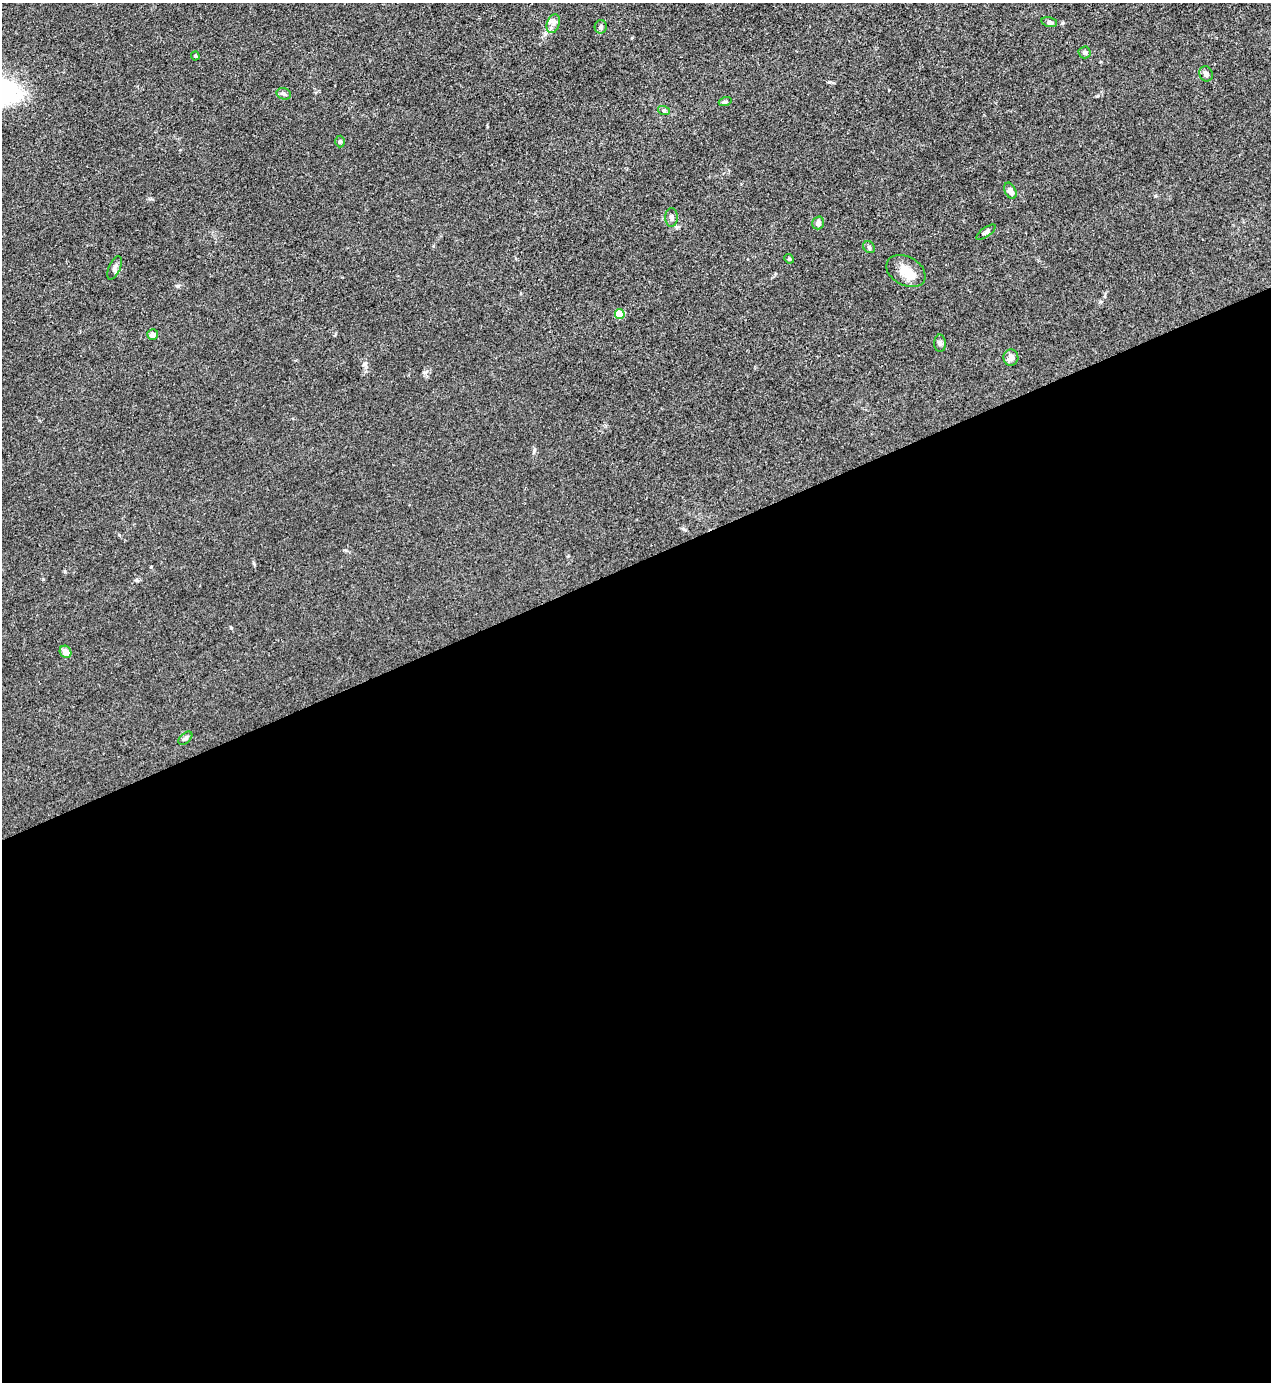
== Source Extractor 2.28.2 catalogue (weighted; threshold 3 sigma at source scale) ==
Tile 15 of 4 x 4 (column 3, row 4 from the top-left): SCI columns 2822-4090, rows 2-1381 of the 5510 x 5523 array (HDU 1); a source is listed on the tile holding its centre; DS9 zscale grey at full resolution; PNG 1273 x 1384 px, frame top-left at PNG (2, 3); each listed source drawn as its Kron ellipse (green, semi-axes under 4 px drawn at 4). Shown black and unused: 59% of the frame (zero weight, under 3 of 4 exposures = <1% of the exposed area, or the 3 px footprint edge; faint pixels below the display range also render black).
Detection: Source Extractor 2.28.2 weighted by HDU 2 'WHT'; one run over the whole footprint, this tile lists its part. Background 0.0432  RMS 0.0049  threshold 0.0221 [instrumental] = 3 sigma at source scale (4.5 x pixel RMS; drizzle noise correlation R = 1.50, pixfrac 1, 0.05/0.05 arcsec/px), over >= 5 px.
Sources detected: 25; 1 inside a brighter object's white glare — neither listed nor drawn; the other 24 listed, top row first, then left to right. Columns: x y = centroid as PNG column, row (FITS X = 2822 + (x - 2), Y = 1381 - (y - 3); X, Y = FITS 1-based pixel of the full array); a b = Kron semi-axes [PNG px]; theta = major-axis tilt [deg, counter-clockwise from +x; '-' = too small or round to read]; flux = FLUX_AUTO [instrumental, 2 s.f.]
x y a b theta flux
1049 22 8 4 -13 1.1
553 24 10 6 71 2
601 27 7 6 - 1.3
1085 52 6 6 - 0.97
195 56 4 4 - 0.5
1206 74 8 6 -68 1.7
284 94 7 5 -17 1.1
725 102 6 4 18 0.73
664 111 6 3 -18 0.69
340 142 6 5 - 0.73
1010 191 9 5 -63 2.3
671 217 9 6 -89 1.4
818 223 6 6 - 2.4
986 232 11 4 36 1.1
869 247 6 5 - 0.88
789 259 5 4 - 0.58
115 268 12 5 66 1.6
906 271 21 14 -28 7.3
620 314 5 4 - 15
153 335 5 5 - 2.5
940 343 9 6 -89 1.2
1011 358 8 7 - 3
66 652 6 5 - 3.3
185 738 8 5 44 1
Unlisted compact peaks at least as high as the median listed source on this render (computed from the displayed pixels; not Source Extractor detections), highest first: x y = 829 82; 178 286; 1062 23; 534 450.